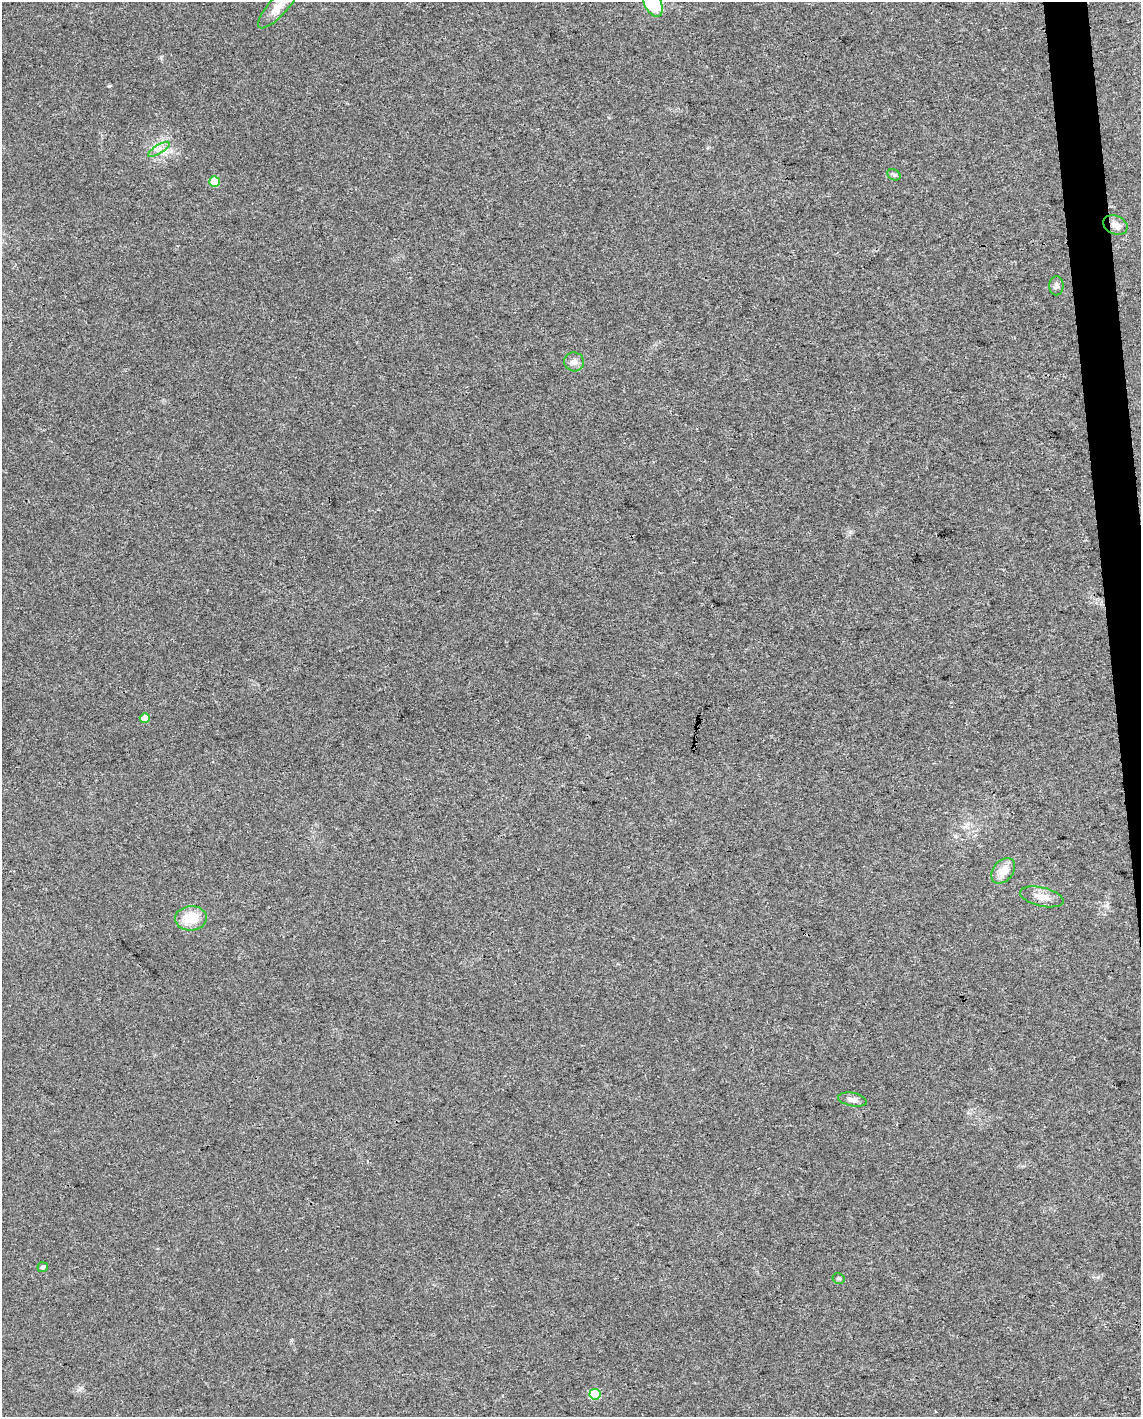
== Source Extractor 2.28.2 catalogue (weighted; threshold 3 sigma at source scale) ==
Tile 6 of 4 x 3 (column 2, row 2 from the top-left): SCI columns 1140-2278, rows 1466-2880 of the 4555 x 4306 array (HDU 1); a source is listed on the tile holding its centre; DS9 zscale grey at full resolution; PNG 1143 x 1419 px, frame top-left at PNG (2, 2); each listed source drawn as its Kron ellipse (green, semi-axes under 4 px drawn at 4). Shown black and unused: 2% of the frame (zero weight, under 3 of 4 exposures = <1% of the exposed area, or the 3 px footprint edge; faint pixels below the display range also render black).
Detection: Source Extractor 2.28.2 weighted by HDU 2 'WHT'; one run over the whole footprint, this tile lists its part. Background 0.0216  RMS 0.0037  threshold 0.0168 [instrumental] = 3 sigma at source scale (4.5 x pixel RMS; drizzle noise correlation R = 1.50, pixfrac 1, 0.0396/0.0396 arcsec/px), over >= 5 px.
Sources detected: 16; all 16 listed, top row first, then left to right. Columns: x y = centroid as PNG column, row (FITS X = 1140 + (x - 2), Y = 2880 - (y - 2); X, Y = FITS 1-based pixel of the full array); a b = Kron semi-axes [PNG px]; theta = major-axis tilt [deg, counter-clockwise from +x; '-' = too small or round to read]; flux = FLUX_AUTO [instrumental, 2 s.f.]
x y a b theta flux
653 4 14 8 -63 22
278 6 28 9 48 4.9
159 149 12 3 31 1.2
894 175 7 5 -29 0.74
214 181 5 5 - 11
1115 225 12 9 -23 2.4
1056 286 9 7 88 1.2
574 362 10 9 - 1.9
145 718 5 5 - 5.3
1003 871 14 10 50 5.1
1042 897 22 9 -13 3.7
191 918 16 12 4 8.7
853 1100 14 6 -11 1.8
43 1267 5 5 - 0.95
839 1278 6 5 - 0.68
595 1394 5 5 - 18
Isophote crosses this tile's border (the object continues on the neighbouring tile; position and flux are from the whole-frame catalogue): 2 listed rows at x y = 653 4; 278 6
Unlisted compact peaks at least as high as the median listed source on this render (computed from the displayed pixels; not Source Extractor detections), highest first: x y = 109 86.